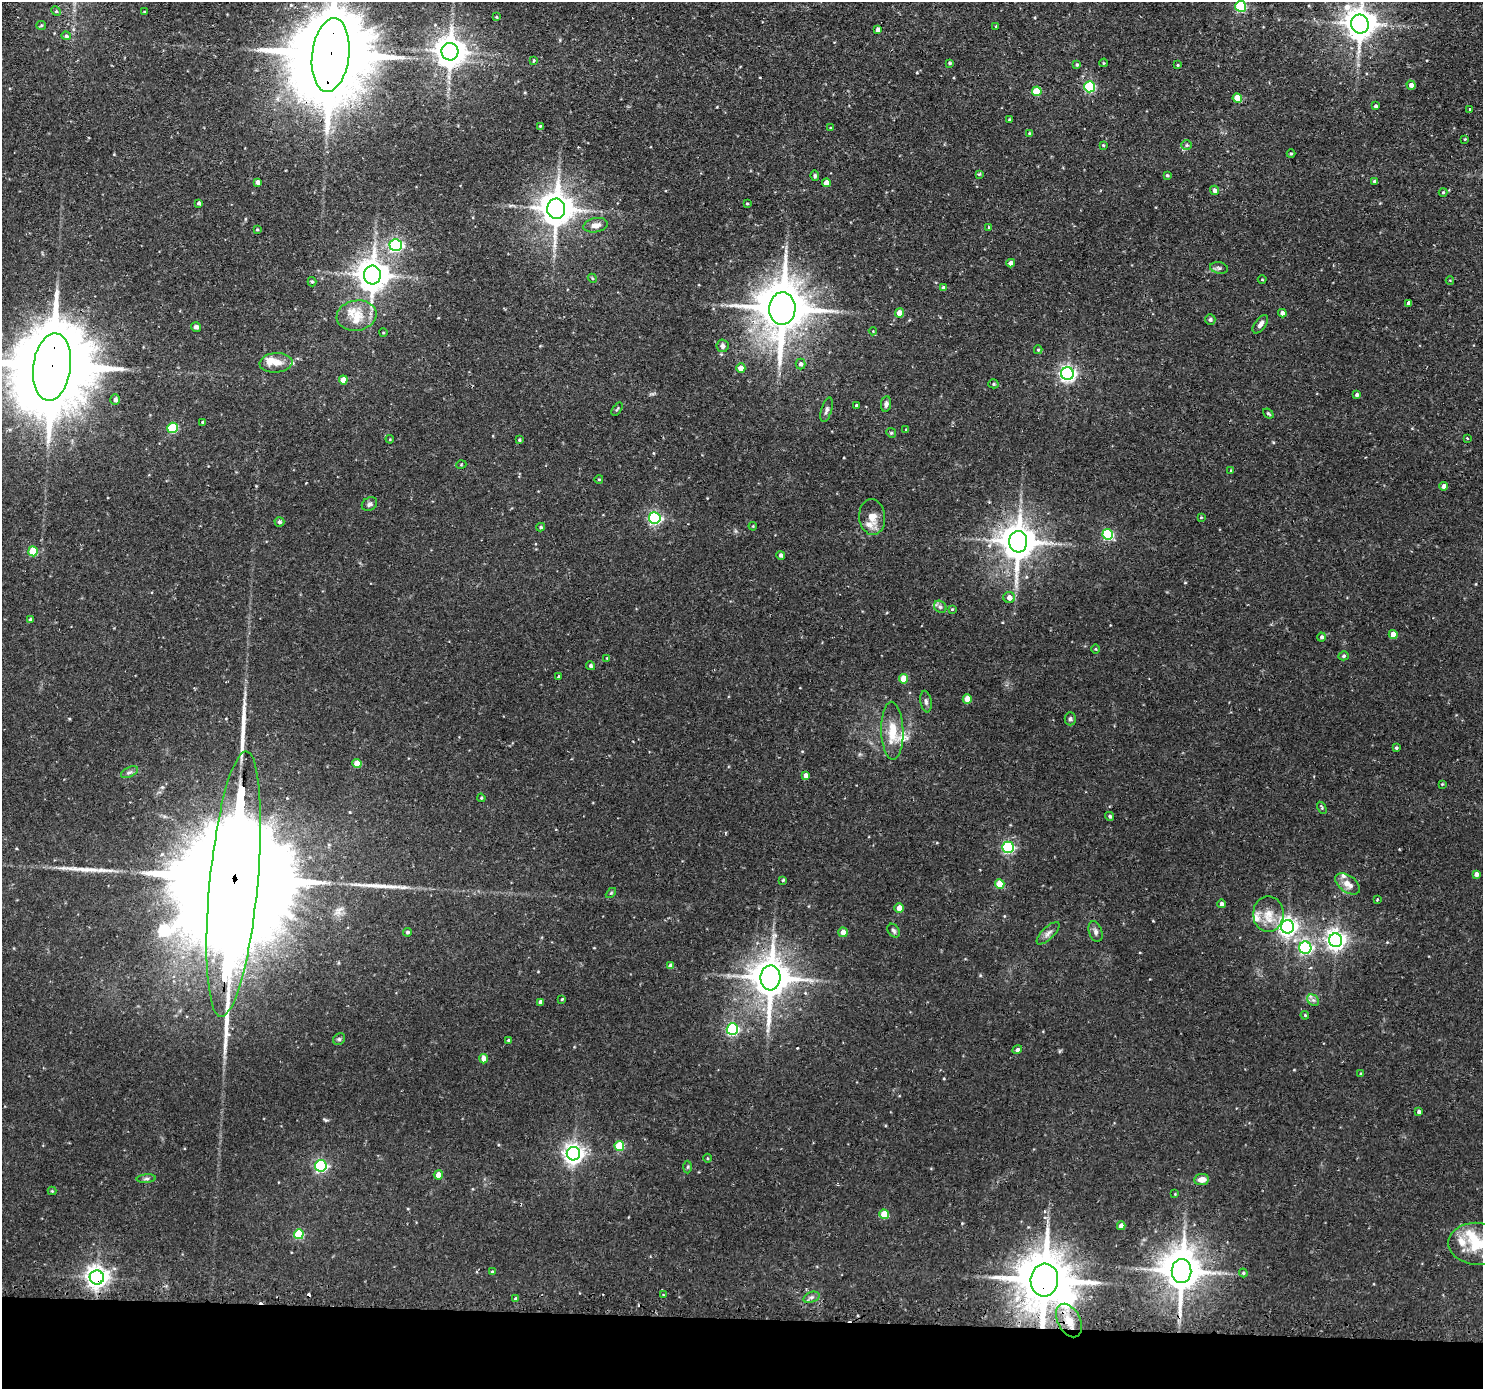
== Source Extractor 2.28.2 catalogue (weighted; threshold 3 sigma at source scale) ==
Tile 8 of 3 x 3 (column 2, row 3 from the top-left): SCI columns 1501-2981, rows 129-1515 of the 4481 x 4515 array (HDU 1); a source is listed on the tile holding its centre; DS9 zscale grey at full resolution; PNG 1485 x 1391 px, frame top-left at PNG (2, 2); each listed source drawn as its Kron ellipse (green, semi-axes under 4 px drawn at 4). Shown black and unused: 5% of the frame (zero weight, under 2 of 3 exposures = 3% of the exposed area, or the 3 px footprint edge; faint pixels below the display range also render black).
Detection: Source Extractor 2.28.2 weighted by HDU 2 'WHT'; one run over the whole footprint, this tile lists its part. Background 0.0897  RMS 0.0071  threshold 0.032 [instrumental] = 3 sigma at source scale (4.5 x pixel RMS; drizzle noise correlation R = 1.50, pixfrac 1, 0.05/0.05 arcsec/px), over >= 5 px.
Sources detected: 195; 1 inside a brighter object's white glare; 2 cosmic-ray / hot-pixel residue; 3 long thin detections or spike segments (spike, bleed or trail) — neither listed nor drawn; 9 inside a brighter listed object's ellipse — not listed separately; the other 180 listed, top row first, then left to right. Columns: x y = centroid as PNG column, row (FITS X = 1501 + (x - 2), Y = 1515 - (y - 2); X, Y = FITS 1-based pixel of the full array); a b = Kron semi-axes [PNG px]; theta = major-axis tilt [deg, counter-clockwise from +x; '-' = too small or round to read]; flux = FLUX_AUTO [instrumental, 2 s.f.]
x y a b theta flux
1241 6 5 5 - 56
56 11 5 4 - 0.78
144 12 3 3 - 0.57
496 17 4 3 - 0.67
1360 24 9 8 - 1200
41 25 5 4 - 0.85
996 26 3 2 - 0.54
878 29 4 4 - 2.7
66 36 5 4 - 1.3
450 52 9 8 - 1100
331 55 37 18 83 15000
533 61 3 3 - 1.4
950 63 4 3 - 0.87
1104 63 4 3 - 0.52
1077 65 4 4 - 0.99
1178 65 4 3 - 0.68
1411 85 4 4 - 3.2
1090 87 5 5 - 56
1037 91 5 5 - 22
1237 98 5 4 - 12
1376 106 4 3 - 1.4
1469 110 3 3 - 1.3
1009 120 3 2 - 0.84
540 126 4 3 - 0.66
831 128 4 3 - 0.7
1029 134 3 3 - 0.92
1465 139 3 2 - 0.57
1103 145 4 4 - 0.74
1187 145 5 5 - 1.2
1291 154 4 4 - 0.77
979 174 4 4 - 0.77
1167 175 3 3 - 0.8
815 176 5 4 - 1.1
1375 181 3 3 - 1.4
257 182 4 4 - 2.5
826 183 4 4 - 5.8
1214 190 4 4 - 2.4
1443 192 4 4 - 0.8
199 203 4 3 - 1.5
747 203 3 2 - 0.6
556 209 10 9 - 1500
596 225 12 7 10 4.3
988 227 3 3 - 0.76
257 230 3 3 - 0.73
396 245 6 6 - 120
1011 263 4 4 - 3.2
1219 268 9 5 -10 1.8
372 275 9 8 - 1300
592 278 5 3 - 0.76
1262 280 4 3 - 0.56
1450 280 4 3 - 0.6
312 282 5 4 - 1
943 288 4 4 - 2.3
1409 303 4 3 - 9.7
782 308 16 13 88 3500
899 313 4 4 - 8.2
1282 313 4 4 - 3
356 316 20 15 9 15
1210 319 5 5 - 1.6
1260 324 10 5 54 3.1
196 327 5 4 - 1.8
873 331 4 4 - 0.6
383 333 4 3 - 0.56
722 346 6 6 - 2.4
1038 350 4 4 - 0.92
276 363 16 10 5 7.5
800 364 5 5 - 2
52 367 34 19 82 13000
741 368 5 4 - 5.9
1067 374 6 6 - 230
343 380 4 4 - 7.7
993 384 5 4 - 1
1357 395 4 3 - 1.7
115 400 5 5 - 2.4
886 404 7 5 79 2.3
856 405 3 3 - 1.6
617 409 7 3 57 0.81
827 410 13 5 74 2.3
1268 414 6 3 -40 0.92
202 422 3 3 - 0.79
172 428 5 5 - 44
906 429 4 2 - 0.49
891 433 5 4 - 0.96
1467 438 3 3 - 0.71
390 439 4 3 - 0.59
519 440 3 3 - 0.84
461 465 5 3 - 0.6
1231 470 4 4 - 0.71
599 479 4 3 - 0.52
1444 486 4 4 - 4
369 504 8 6 34 2.2
872 517 18 13 -84 7.8
1201 517 3 3 - 0.53
655 518 6 5 - 120
279 522 5 4 - 1.6
753 526 4 3 - 0.62
541 527 4 3 - 1.1
1108 534 5 5 - 61
1018 542 10 9 - 1700
33 551 5 5 - 27
781 555 4 4 - 1.8
1009 597 6 5 - 4.4
940 607 7 5 -43 1.7
952 609 4 3 - 0.65
30 619 4 3 - 1.2
1393 634 4 4 - 7.3
1321 637 4 4 - 1.6
1096 649 5 3 - 0.65
1344 656 5 4 - 1.3
607 658 3 3 - 0.52
590 666 4 4 - 1.6
558 676 3 3 - 1
903 679 5 4 - 12
967 699 4 4 - 9.3
926 701 11 5 -80 1.9
1070 719 6 5 - 1.5
892 731 29 11 -88 15
1396 748 4 3 - 1.1
357 763 4 4 - 10
129 772 9 5 26 1.8
806 775 4 4 - 3.8
1442 784 3 3 - 0.6
481 798 4 3 - 0.81
1322 808 6 4 -60 0.92
1110 816 4 4 - 1.3
1008 847 5 5 - 99
1476 874 4 4 - 3.1
783 880 3 3 - 0.85
234 884 133 24 84 63000
1000 884 5 5 - 18
1348 884 14 8 -36 6.6
611 893 6 4 44 0.77
1377 899 3 2 - 1.1
1221 904 4 4 - 2.2
899 908 5 5 - 6.1
1268 914 18 15 -90 12
1287 927 6 6 - 330
894 931 7 5 -56 1.5
407 932 4 4 - 1.2
843 932 5 4 - 4.9
1095 932 10 6 -70 2.6
1048 933 15 6 45 3.2
1336 940 7 6 - 370
1305 948 6 6 - 130
671 966 4 4 - 4.6
770 978 12 10 87 2100
562 999 3 3 - 1.2
1313 1000 6 5 - 1.8
540 1002 4 4 - 3.1
1305 1015 4 3 - 0.74
732 1029 6 5 - 100
339 1039 6 5 - 1.4
508 1040 4 3 - 0.75
1017 1050 5 4 - 1.6
484 1059 4 4 - 6.7
1361 1074 4 3 - 0.8
1419 1112 4 4 - 1.5
619 1146 5 5 - 24
573 1154 6 6 - 400
708 1158 4 3 - 0.66
321 1166 6 5 - 110
688 1167 6 4 88 0.95
438 1175 4 4 - 6
146 1179 10 4 5 1.5
1202 1180 7 5 6 6.1
52 1191 4 4 - 0.62
1175 1194 3 3 - 0.48
884 1214 5 5 - 19
1121 1226 4 4 - 4.4
299 1234 5 5 - 30
1477 1244 29 21 -4 29
1182 1271 12 10 89 2100
492 1272 4 4 - 0.83
1243 1273 4 4 - 0.84
97 1277 7 7 - 480
1044 1280 16 14 84 3700
664 1295 3 2 - 1.1
811 1297 8 5 19 2
515 1299 3 3 - 1.3
1069 1321 18 11 -62 12
Overlapping masked pixels (flux is a lower limit): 6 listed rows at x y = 331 55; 52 367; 234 884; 770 978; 97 1277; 1044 1280
Isophote crosses this tile's border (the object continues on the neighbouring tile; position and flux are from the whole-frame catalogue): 5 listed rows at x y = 1241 6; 1360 24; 331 55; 52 367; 1477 1244